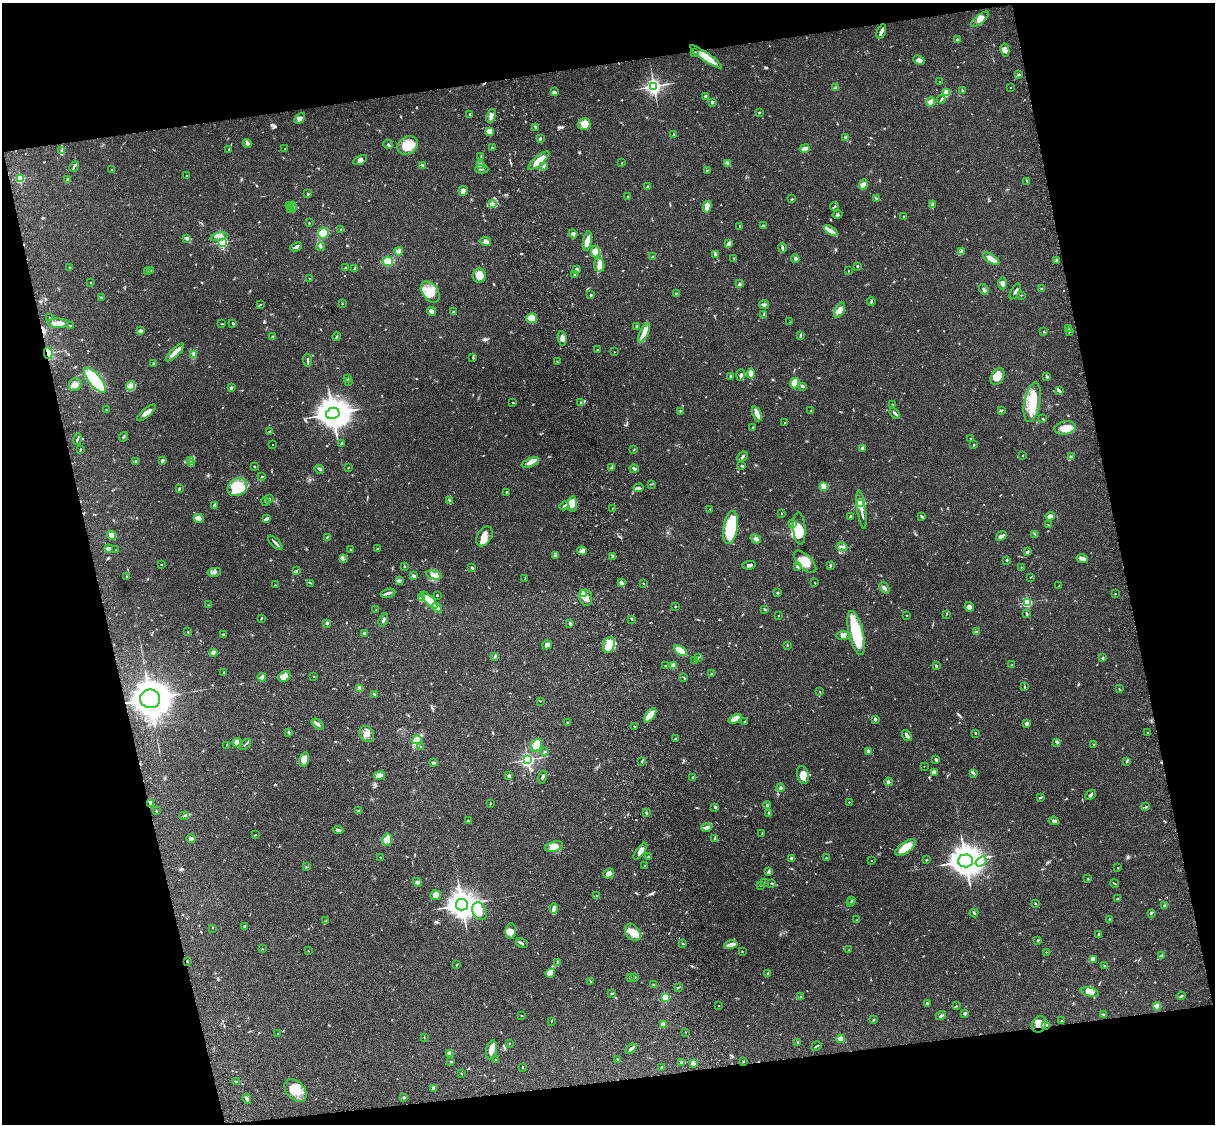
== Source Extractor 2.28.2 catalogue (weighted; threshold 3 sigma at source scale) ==
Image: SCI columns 121-4969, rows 278-4765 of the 5088 x 4929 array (HDU 1 of 3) = the unmasked area's bounding box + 8 px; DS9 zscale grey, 4 x 4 block average (1 PNG px = mean of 4 x 4 image px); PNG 1217 x 1126 px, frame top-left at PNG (2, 3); each listed source drawn as its Kron ellipse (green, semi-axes under 4 px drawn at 4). Shown black and unused: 25% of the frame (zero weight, under 3 of 4 exposures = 6% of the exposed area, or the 3 px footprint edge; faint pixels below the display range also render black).
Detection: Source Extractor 2.28.2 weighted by HDU 2 'WHT'. Background 0.076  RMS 0.0057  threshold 0.0257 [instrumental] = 3 sigma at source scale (4.5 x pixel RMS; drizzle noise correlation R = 1.50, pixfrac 1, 0.05/0.05 arcsec/px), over >= 5 px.
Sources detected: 789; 3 too faint to see at this stretch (4 x 4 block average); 2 inside a brighter object's white glare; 2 cosmic-ray / hot-pixel residue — neither listed nor drawn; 22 coinciding with a brighter row at this scale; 41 inside a brighter listed object's ellipse — not listed separately; of the other 719, all 500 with FLUX_AUTO >= 1.46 (the completeness limit of this list) listed and drawn (219 fainter detections not listed), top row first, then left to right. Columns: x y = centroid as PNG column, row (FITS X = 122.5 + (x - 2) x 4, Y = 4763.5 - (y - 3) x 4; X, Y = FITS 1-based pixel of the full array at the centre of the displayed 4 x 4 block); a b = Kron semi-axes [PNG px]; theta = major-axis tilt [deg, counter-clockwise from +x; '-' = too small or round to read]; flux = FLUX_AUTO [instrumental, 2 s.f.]
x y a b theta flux
980 19 11 4 38 21
881 31 7 3 67 13
957 40 2 2 - 9.5
1005 50 6 4 -78 16
694 52 2 2 - 6.3
706 57 19 4 -35 71
919 60 6 4 -23 13
1019 74 3 2 - 6
940 82 2 2 - 2.1
654 86 3 3 - 1100
1010 87 2 2 - 2.3
836 88 2 2 - 7.9
554 91 2 2 - 1.9
962 91 3 2 - 5.4
946 93 2 2 - 170
706 96 2 2 - 8.9
941 99 4 2 - 4.4
712 102 3 2 - 8
930 102 5 4 - 22
759 112 3 2 - 2.7
470 114 2 2 - 4.7
491 116 7 3 69 12
300 118 6 3 47 11
584 124 6 5 - 49
536 127 4 2 - 4
490 131 4 3 - 21
674 135 2 2 - 3.8
846 137 3 2 - 3.7
540 138 3 2 - 3.4
247 143 4 4 - 7.7
388 144 5 2 - 3.8
408 145 11 8 33 79
492 147 3 2 - 2.1
229 149 2 2 - 2
285 149 2 2 - 1.9
805 149 5 3 - 18
62 151 3 2 - 3.4
481 156 2 2 - 1.8
360 160 7 4 28 10
539 161 13 4 41 46
622 163 2 2 - 1.8
728 163 3 3 - 4.4
480 164 3 2 - 4.6
422 165 3 2 - 3
544 166 3 2 - 4.7
74 167 5 2 - 5.7
482 169 7 2 1 3.6
111 170 2 2 - 1.9
707 170 2 2 - 1.9
187 176 3 2 - 3.5
20 179 2 2 - 240
68 179 3 2 - 2.2
1027 181 3 2 - 3.7
863 185 5 4 - 19
647 187 2 2 - 5
463 191 5 4 - 9.8
308 194 2 2 - 9.5
628 196 2 2 - 4.5
792 199 4 2 - 2.6
876 199 3 2 - 5.8
492 203 3 2 - 3.7
932 205 3 2 - 3.7
290 206 3 2 - 3.5
293 207 5 2 - 7.8
707 207 6 3 81 34
834 207 4 2 - 3.1
291 209 2 2 - 2.4
838 215 5 2 - 4.4
904 217 3 2 - 3.8
309 223 2 2 - 5.2
763 225 4 2 - 5.5
739 226 2 2 - 2
341 229 2 2 - 1.8
831 230 7 3 -31 16
323 233 5 5 - 45
573 234 4 3 - 6.6
219 237 8 3 11 13
187 239 4 3 - 8
485 241 6 3 -10 9.2
587 241 10 3 78 35
222 242 2 2 - 480
728 244 3 2 - 19
296 247 6 3 26 8.5
321 247 4 2 - 5.9
782 248 5 2 - 5.8
399 251 4 3 - 21
595 252 6 3 90 14
961 252 4 2 - 3.8
716 255 3 3 - 4.4
653 257 4 2 - 4.5
734 258 2 2 - 2.1
795 259 4 4 - 9
991 259 9 3 -33 26
388 261 5 4 - 48
1056 261 3 2 - 2.9
599 265 7 5 -81 16
858 266 2 2 - 12
70 268 2 2 - 1.6
345 268 3 2 - 1.7
355 268 3 2 - 5.1
151 270 3 2 - 2.4
577 270 3 3 - 7.1
147 271 4 2 - 5.8
848 271 2 2 - 2.4
479 275 7 6 - 29
574 275 2 2 - 2
310 279 2 2 - 1.5
90 282 2 2 - 1.5
1002 283 6 3 88 13
739 284 2 2 - 7.1
984 289 5 2 - 8.3
1042 289 3 2 - 2.5
1015 291 9 2 60 9
430 292 12 8 -52 46
676 294 2 2 - 2.3
591 295 2 2 - 5.8
1021 295 2 2 - 2
101 297 3 2 - 2.9
871 301 4 2 - 4.8
260 304 2 2 - 1.7
342 304 2 2 - 2.1
764 305 5 3 - 8.7
839 310 8 4 62 24
432 311 4 3 - 13
453 312 2 2 - 4
764 314 3 2 - 4
50 318 2 2 - 2.3
532 318 5 5 - 56
789 322 2 2 - 1.8
58 323 10 4 -3 20
233 323 2 2 - 6.2
222 324 3 2 - 2.2
70 326 2 2 - 2.1
637 326 4 2 - 3.4
1069 328 3 2 - 4.1
141 330 4 3 - 6.2
1069 331 3 2 - 2.2
1044 332 2 2 - 2.9
644 333 10 3 64 33
800 335 3 2 - 6.3
273 337 3 2 - 8
337 337 4 2 - 2.9
562 338 7 4 -79 15
597 350 3 2 - 3.4
175 352 12 2 44 36
614 352 2 2 - 1.8
48 353 6 4 -78 40
194 355 3 3 - 5.6
473 357 3 2 - 3.2
308 360 6 2 -85 6.9
557 362 2 2 - 1.8
154 363 2 2 - 3.1
751 373 5 3 - 27
741 375 6 3 72 6.8
731 376 2 2 - 20
998 377 9 6 62 32
1047 377 3 2 - 3.6
347 379 3 2 - 5.9
95 380 15 6 -51 220
348 381 2 2 - 2.6
795 383 5 4 - 54
75 385 7 6 - 18
130 386 4 3 - 25
802 386 3 2 - 5.4
231 388 2 2 - 8.8
1060 390 3 2 - 2.8
580 402 2 2 - 1.5
1032 402 20 8 79 88
513 403 2 2 - 1.9
892 404 3 2 - 2.1
106 410 2 2 - 4.7
1002 410 4 2 - 3.3
680 411 3 2 - 2.4
811 411 3 2 - 2.5
147 413 12 4 40 20
333 413 7 5 12 4200
895 413 6 2 -51 6.6
757 414 8 4 -67 17
1043 419 2 2 - 4.4
785 422 2 2 - 1.6
752 428 3 2 - 2.1
1065 428 10 6 10 43
269 431 3 2 - 2.4
123 437 5 2 - 5.3
971 438 3 2 - 2.3
77 439 6 2 73 5.4
273 444 2 2 - 1.8
341 444 3 2 - 7.5
974 445 2 2 - 3.3
862 448 4 3 - 7.8
80 449 3 2 - 2.3
634 450 2 2 - 1.7
1023 455 2 2 - 2.6
743 457 5 2 - 5.8
1071 457 4 2 - 4.3
190 460 2 2 - 1.6
162 461 3 2 - 7
136 462 3 2 - 3.4
530 462 9 3 24 16
192 463 4 2 - 4.6
254 466 3 2 - 3.4
742 466 3 2 - 3.2
348 468 2 2 - 2.4
612 468 4 3 - 7.7
319 469 5 2 - 4.7
634 469 4 3 - 6.3
262 476 2 2 - 6.3
652 484 2 2 - 1.6
824 486 2 2 - 180
237 487 10 8 34 130
639 488 5 3 - 6.7
179 489 3 2 - 4.3
506 492 3 2 - 2.9
269 499 2 2 - 4
450 500 2 2 - 2.9
265 501 4 2 - 2.2
573 504 8 4 -87 29
861 504 2 2 - 340
214 505 4 2 - 8.1
564 506 5 2 - 3.9
612 508 2 2 - 1.5
710 509 2 2 - 2.2
861 510 19 3 -82 25
781 514 3 2 - 1.7
851 516 4 2 - 2.2
922 516 3 3 - 3.6
1050 516 4 3 - 16
199 518 5 3 - 18
266 519 4 2 - 9.9
793 524 2 2 - 2.8
1048 525 2 2 - 1.9
730 527 16 7 81 190
799 528 16 6 -86 84
1035 534 2 2 - 2.4
112 535 4 4 - 31
484 536 11 7 59 31
1001 536 6 4 38 9.8
327 537 3 2 - 2.6
756 539 5 2 - 6.6
275 543 9 2 -44 8.9
842 547 5 2 - 5.3
108 548 4 3 - 8.5
350 549 2 2 - 2.1
377 549 3 2 - 1.5
116 550 2 2 - 1.8
582 551 5 3 - 9.6
1027 552 4 3 - 4.8
555 556 3 2 - 3.2
612 556 3 2 - 3.6
343 559 2 2 - 2.1
1082 559 6 3 -11 18
1007 560 2 2 - 4.5
805 562 14 7 -45 41
161 565 2 2 - 1.7
749 565 6 3 10 8.5
830 565 3 2 - 3.9
797 566 3 2 - 7.6
404 567 2 2 - 1.5
472 567 3 2 - 3.3
1021 567 2 2 - 3.3
297 571 3 2 - 3.5
214 572 7 3 11 9.2
434 575 8 3 -14 13
126 576 2 2 - 1.5
414 576 3 2 - 12
1030 577 2 2 - 1.7
525 579 4 2 - 1.7
399 580 3 2 - 3.5
311 583 2 2 - 1.6
621 583 3 2 - 8.3
644 583 2 2 - 1.9
815 583 2 2 - 2
275 585 3 2 - 1.6
1059 586 3 2 - 1.5
884 588 6 3 -52 9.5
388 593 7 3 14 10
777 593 3 2 - 2.9
583 594 2 2 - 87
1115 594 2 2 - 1.5
437 595 2 2 - 4.6
421 598 4 3 - 6.3
586 598 8 6 -75 26
429 600 11 3 -47 69
1027 602 2 2 - 330
209 605 3 2 - 2.1
437 607 5 3 - 8.7
675 607 2 2 - 5.3
969 607 5 4 - 17
765 609 3 2 - 2.9
376 610 2 2 - 2
1027 613 4 2 - 3.3
946 614 2 2 - 2.1
906 615 2 2 - 2.2
779 616 2 2 - 1.7
261 619 4 2 - 2.3
632 619 3 2 - 3
383 620 7 2 70 6.2
327 623 2 2 - 23
570 623 2 2 - 7.6
188 632 3 2 - 1.6
976 632 2 2 - 2.3
364 633 3 2 - 5.9
856 633 22 7 -77 170
223 634 3 2 - 2.2
843 635 7 4 1 10
547 645 5 4 - 13
609 645 8 5 68 28
787 645 2 2 - 2.3
680 651 7 4 -31 44
213 652 3 3 - 8.2
495 656 2 2 - 2.6
698 657 3 2 - 2.8
1103 658 2 2 - 5.2
695 661 3 2 - 2.8
673 665 2 2 - 80
1011 665 2 2 - 1.7
666 666 2 2 - 2
936 666 3 2 - 7.6
224 672 3 2 - 1.6
712 674 3 2 - 2.5
314 676 2 2 - 2.1
262 677 4 3 - 11
284 677 6 5 - 25
684 677 2 2 - 1.6
1024 686 2 2 - 1.6
360 688 2 2 - 89
1119 689 2 2 - 1.7
820 691 3 2 - 2.3
374 694 3 2 - 5.4
150 699 10 9 - 5600
540 701 2 2 - 1.6
650 715 8 4 53 61
735 719 7 3 25 37
875 719 3 2 - 6
745 721 2 2 - 1.6
567 723 3 2 - 3.8
1027 723 2 2 - 37
318 724 7 3 -39 8.2
635 727 2 2 - 1.9
289 732 2 2 - 4.2
1148 732 2 2 - 1.5
975 733 2 2 - 3.7
367 734 8 7 - 21
907 735 6 2 -52 12
676 738 3 2 - 2.5
417 740 5 4 - 51
237 742 5 4 - 21
1057 742 3 3 - 4
245 745 7 2 39 5
536 745 7 5 60 40
1094 745 2 2 - 2.2
226 746 3 2 - 1.5
420 746 2 2 - 1.6
868 751 2 2 - 50
545 752 3 2 - 2.8
304 760 7 5 76 17
528 760 2 2 - 850
936 760 4 2 - 5.4
641 761 2 2 - 2.3
434 762 3 2 - 3.9
1126 762 2 2 - 4.6
924 766 2 2 - 2
934 773 4 3 - 11
974 773 4 2 - 4.8
380 775 5 3 - 19
803 775 9 5 -75 26
509 776 2 2 - 30
542 777 6 2 74 6.3
693 777 3 2 - 2.9
888 782 4 2 - 6
780 788 4 2 - 5.3
1091 795 5 2 - 6.6
1041 797 3 2 - 2.6
849 802 2 2 - 3.9
150 803 3 2 - 19
490 804 2 2 - 2.2
767 805 4 2 - 4.9
715 807 4 2 - 4.1
1146 807 2 2 - 1.8
359 810 4 2 - 4.1
156 811 2 2 - 6.8
646 813 3 2 - 2.7
769 813 3 2 - 4.1
184 816 4 2 - 4.2
468 821 2 2 - 3
1054 821 5 3 - 11
706 828 5 3 - 11
338 830 5 3 - 6.1
762 833 2 2 - 1.8
256 835 2 2 - 2
191 839 4 3 - 13
715 839 3 2 - 3.5
387 840 6 5 - 32
554 847 9 5 16 28
905 847 12 5 35 60
640 851 10 3 53 22
648 857 3 2 - 4.4
381 858 3 2 - 1.9
792 858 3 2 - 7.3
826 858 3 2 - 1.5
871 860 2 2 - 1.8
926 860 2 2 - 3.2
965 861 7 6 - 4900
981 862 6 4 36 15
645 866 2 2 - 1.7
306 867 2 2 - 1.6
1118 868 2 2 - 2.2
769 871 2 2 - 3.3
608 874 6 4 39 15
1088 879 3 2 - 2
417 882 5 3 - 5.7
764 882 2 2 - 1.5
771 883 2 2 - 2.6
1115 883 4 2 - 2.9
761 886 2 2 - 1.6
436 895 5 5 - 13
597 896 2 2 - 2.5
1118 899 3 2 - 3.2
852 900 2 2 - 1.9
850 902 2 2 - 2
1035 903 2 2 - 2.9
462 905 6 5 - 3900
1165 906 3 3 - 4.6
554 909 5 3 - 24
480 911 9 6 -62 36
974 913 4 2 - 3.9
1151 913 3 3 - 4.2
1109 919 2 2 - 3.6
857 920 2 2 - 1.8
326 921 3 2 - 2.8
245 927 2 2 - 22
212 928 2 2 - 1.7
511 931 8 5 85 22
633 932 9 6 -53 29
1098 934 3 2 - 4.3
1038 940 2 2 - 1.9
522 943 6 2 -26 5.6
683 944 2 2 - 1.9
731 945 7 3 13 21
263 949 3 2 - 1.5
849 950 2 2 - 1.7
308 951 2 2 - 2
742 952 2 2 - 2.3
1046 952 2 2 - 4
1162 955 3 2 - 3
1093 959 3 2 - 32
187 961 2 2 - 2.3
557 962 2 2 - 2
457 965 2 2 - 2.1
1105 966 3 2 - 2.5
550 973 5 3 - 20
768 974 3 3 - 5.4
635 977 2 2 - 2.3
630 978 2 2 - 3.7
591 981 3 2 - 1.6
653 985 2 2 - 1.6
679 987 2 2 - 2.1
1090 992 9 4 -13 18
612 993 4 2 - 3.4
1181 996 4 2 - 5.4
665 997 2 2 - 250
801 997 2 2 - 2.1
927 1004 4 2 - 5.7
719 1006 2 2 - 1.5
956 1006 2 2 - 2.4
1157 1006 4 4 - 28
964 1013 4 2 - 3.4
1104 1014 4 2 - 3.9
941 1015 5 2 - 4.8
521 1016 2 2 - 1.8
873 1020 2 2 - 3.6
1061 1020 2 2 - 2
551 1021 3 2 - 1.7
663 1024 2 2 - 69
1039 1024 8 7 - 37
1046 1025 2 2 - 15
685 1032 2 2 - 1.6
277 1034 2 2 - 1.7
424 1037 3 2 - 1.6
841 1039 4 3 - 23
797 1042 2 2 - 2.2
509 1043 2 2 - 1.9
816 1046 5 2 - 4.1
631 1049 6 2 41 7.4
491 1050 10 5 79 26
450 1053 4 3 - 25
495 1059 2 2 - 3.2
618 1059 2 2 - 1.9
451 1061 3 2 - 3.5
743 1061 2 2 - 2.3
681 1062 3 2 - 3
693 1063 2 2 - 62
522 1067 2 2 - 3.3
662 1067 3 2 - 4.1
461 1073 2 2 - 1.7
237 1082 3 2 - 2.5
434 1088 3 2 - 19
295 1090 13 9 -46 59
404 1097 3 3 - 3.7
247 1099 5 3 - 9.1
Overlapping masked pixels (flux is a lower limit): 7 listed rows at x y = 694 52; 706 57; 48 353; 150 699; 150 803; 1039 1024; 1046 1025
Diffuse or blended objects may show on this block-average render without a row.